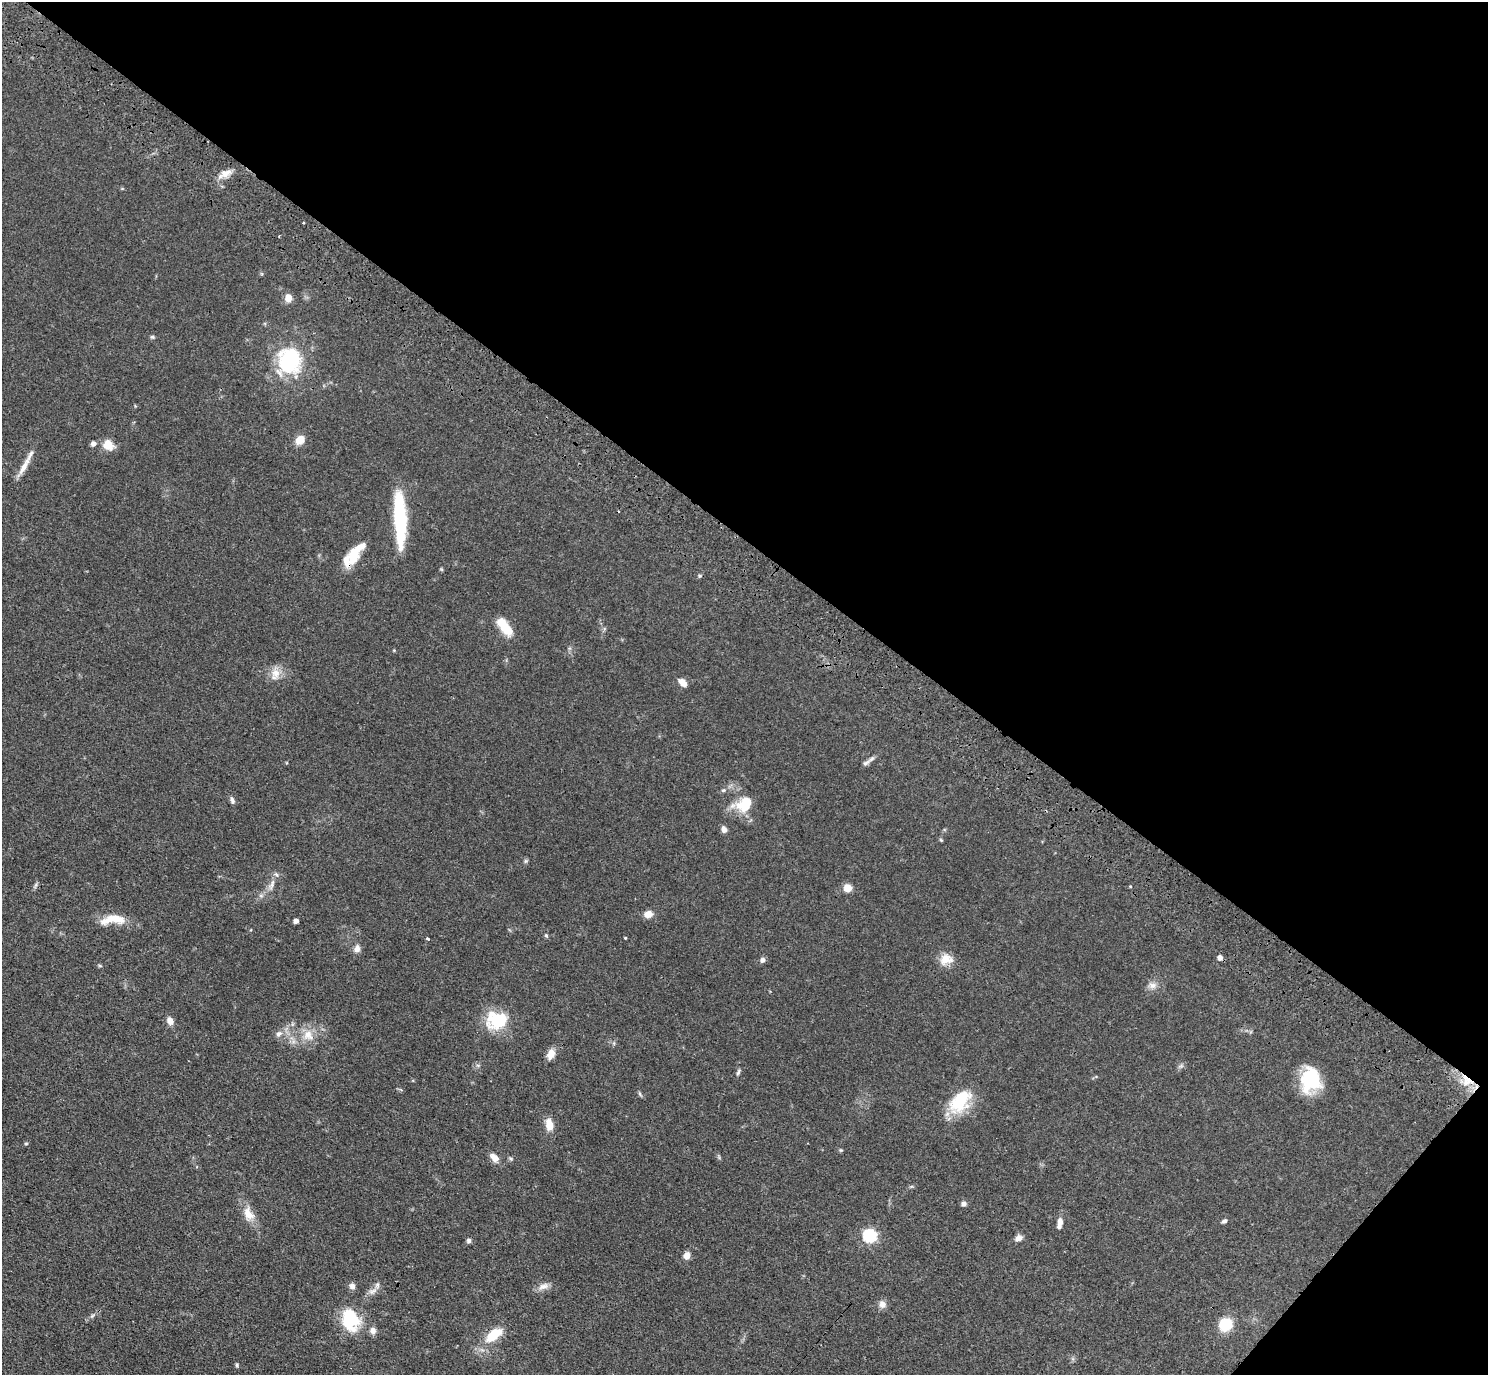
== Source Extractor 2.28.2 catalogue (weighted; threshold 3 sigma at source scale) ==
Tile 8 of 4 x 4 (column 4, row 2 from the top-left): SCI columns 4496-5981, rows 3093-4465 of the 6020 x 6043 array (HDU 1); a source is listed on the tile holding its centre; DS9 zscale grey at full resolution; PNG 1490 x 1377 px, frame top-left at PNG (2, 2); no overlay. Shown black and unused: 41% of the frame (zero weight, under 3 of 4 exposures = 4% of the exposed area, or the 3 px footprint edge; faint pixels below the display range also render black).
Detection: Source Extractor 2.28.2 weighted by HDU 2 'WHT'; one run over the whole footprint, this tile lists its part. Background 0.059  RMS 0.0038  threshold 0.0173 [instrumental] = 3 sigma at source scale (4.5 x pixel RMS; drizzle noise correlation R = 1.50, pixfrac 1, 0.05/0.05 arcsec/px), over >= 5 px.
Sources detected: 75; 2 inside a brighter object's white glare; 3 cosmic-ray / hot-pixel residue — not listed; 5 inside a brighter listed object's ellipse — not listed separately; the other 65 listed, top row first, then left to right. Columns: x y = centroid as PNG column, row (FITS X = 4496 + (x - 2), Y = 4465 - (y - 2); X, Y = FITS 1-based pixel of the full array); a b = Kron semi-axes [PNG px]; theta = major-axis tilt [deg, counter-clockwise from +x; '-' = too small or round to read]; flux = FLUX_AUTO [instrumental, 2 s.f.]
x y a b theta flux
226 173 15 9 35 3.1
288 298 7 6 - 3.9
152 337 6 5 - 0.6
289 362 37 26 -82 28
300 440 11 8 40 4
93 444 6 5 - 1.3
108 445 11 10 - 5.8
24 466 30 6 60 4.2
400 518 54 10 -88 30
354 555 21 13 71 8.1
700 576 5 4 - 0.58
504 627 23 9 -53 8.3
276 673 14 12 74 4
682 682 10 7 -40 2.7
866 763 15 5 37 1.4
723 790 6 5 - 0.59
232 800 9 5 -76 1.1
745 804 22 16 45 10
724 829 8 6 -72 1.6
941 840 5 4 - 0.42
526 861 7 4 89 0.6
271 885 18 6 65 2.6
848 888 8 8 - 3.7
648 914 9 7 15 3
115 918 29 12 -12 7.1
296 921 4 4 - 1.8
546 935 5 4 - 0.51
428 938 3 3 - 0.94
625 938 3 3 - 0.29
357 949 9 8 - 1.9
946 959 17 13 16 4.5
762 960 7 6 - 1.2
100 966 6 3 -20 0.45
1152 985 11 8 -12 2.1
497 1020 23 17 18 17
170 1021 11 8 -59 2
279 1034 9 7 32 1.6
308 1035 16 14 -51 5.4
551 1054 11 8 65 3.7
738 1072 9 4 71 0.73
1310 1079 26 21 84 19
1467 1079 24 7 -42 6.3
640 1094 8 3 -71 0.54
957 1104 28 24 1 14
549 1125 14 9 -81 4.3
26 1143 5 3 - 0.38
841 1150 5 5 - 0.44
494 1158 11 7 -45 3.2
964 1204 6 5 - 1.2
249 1214 21 12 -59 5.1
1224 1221 7 5 31 0.84
1060 1223 14 6 82 2.4
869 1236 6 6 - 52
1018 1238 9 6 26 1.9
469 1241 5 5 - 1.1
687 1256 8 6 75 2.5
352 1286 9 7 -45 1.4
543 1286 16 8 24 2.3
372 1291 13 7 27 2.2
882 1304 9 8 - 2.1
350 1320 27 20 -71 17
1225 1325 9 8 - 17
373 1330 8 8 - 1.9
493 1335 20 10 39 10
237 1365 5 5 - 0.54
Overlapping masked pixels (flux is a lower limit): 2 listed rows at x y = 1467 1079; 493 1335